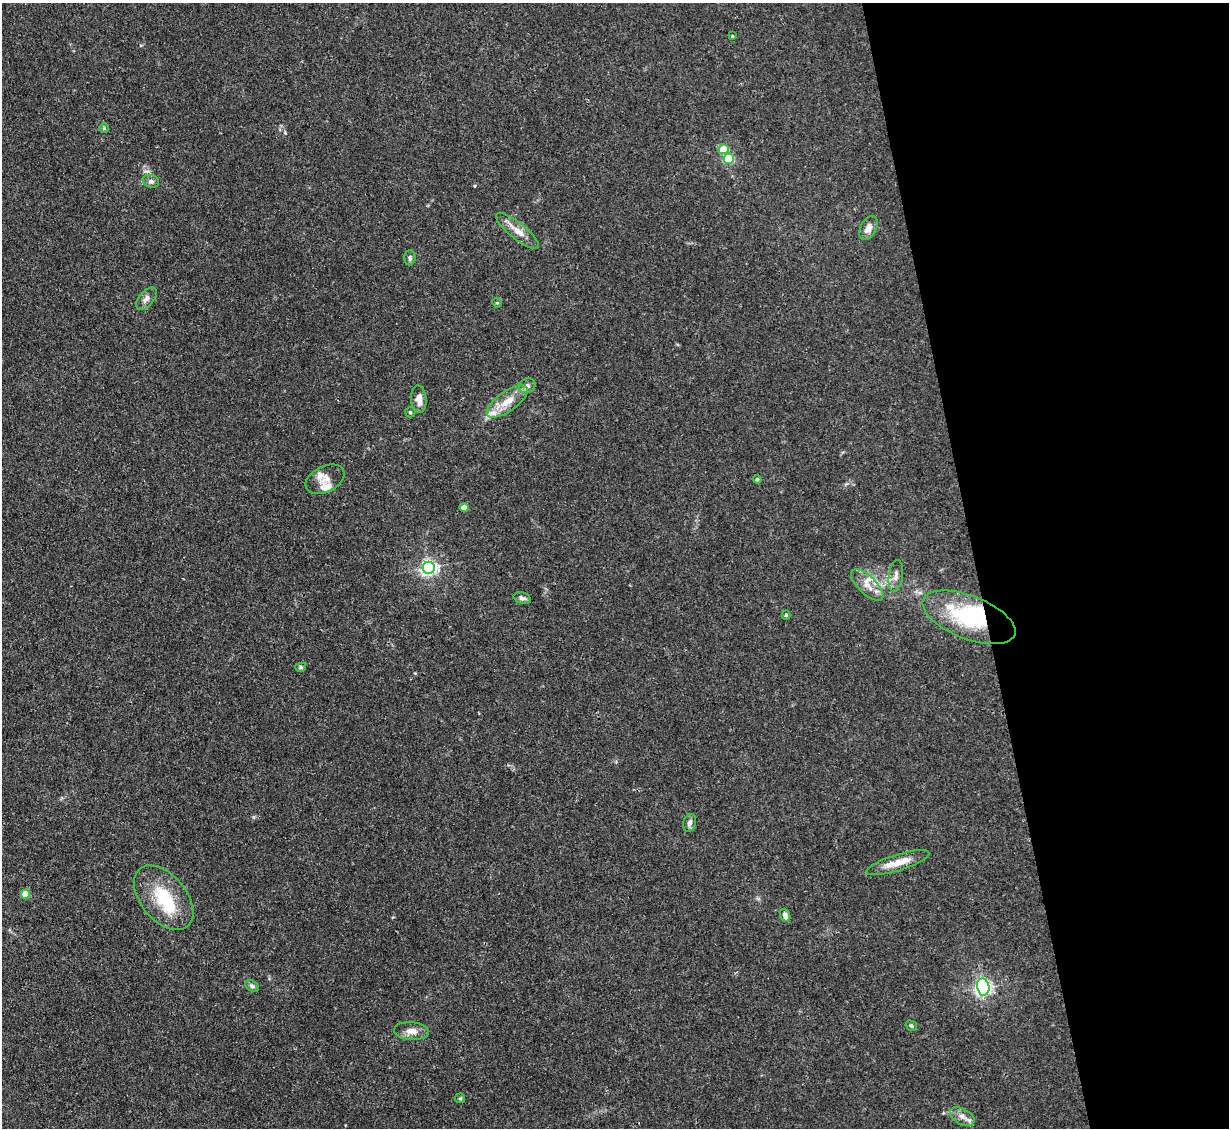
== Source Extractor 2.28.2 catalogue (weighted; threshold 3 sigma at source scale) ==
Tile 12 of 4 x 4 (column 4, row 3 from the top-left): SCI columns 3683-4909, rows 1374-2499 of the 4909 x 4883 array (HDU 1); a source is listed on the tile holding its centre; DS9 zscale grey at full resolution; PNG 1231 x 1130 px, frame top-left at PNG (2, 3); each listed source drawn as its Kron ellipse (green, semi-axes under 4 px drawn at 4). Shown black and unused: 21% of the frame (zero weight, under 3 of 4 exposures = <1% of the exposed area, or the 3 px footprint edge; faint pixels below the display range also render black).
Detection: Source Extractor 2.28.2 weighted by HDU 2 'WHT'; one run over the whole footprint, this tile lists its part. Background 0.0346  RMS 0.003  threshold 0.0135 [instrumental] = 3 sigma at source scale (4.5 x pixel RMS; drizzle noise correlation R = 1.50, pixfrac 1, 0.05/0.05 arcsec/px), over >= 5 px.
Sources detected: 43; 1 inside a brighter object's white glare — neither listed nor drawn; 7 inside a brighter listed object's ellipse — not listed separately; the other 35 listed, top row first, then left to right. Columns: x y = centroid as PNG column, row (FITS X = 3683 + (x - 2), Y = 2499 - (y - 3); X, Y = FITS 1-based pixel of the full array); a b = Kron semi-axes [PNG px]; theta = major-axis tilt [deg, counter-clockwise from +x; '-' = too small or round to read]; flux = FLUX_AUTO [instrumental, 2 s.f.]
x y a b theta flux
732 36 4 4 - 0.25
104 128 5 4 - 0.36
723 149 5 5 - 7.6
729 159 5 5 - 22
151 181 8 6 -17 0.91
868 228 13 8 62 2.3
517 231 26 8 -39 4
410 258 7 5 86 0.68
146 299 13 7 50 1.5
497 303 5 4 - 0.32
527 386 8 7 - 0.92
419 399 14 7 -84 2.5
507 401 24 10 35 5.2
410 412 5 5 - 0.44
325 479 21 12 26 3.1
757 479 4 4 - 0.55
464 507 4 4 - 3.6
429 568 6 6 - 95
896 576 16 7 81 1.7
867 585 21 9 -44 3.3
522 598 9 5 -17 0.89
786 615 4 3 - 0.52
969 617 49 21 -21 25
301 667 5 4 - 0.49
690 823 9 6 74 1.2
898 863 33 8 17 5
25 894 4 4 - 7.2
164 898 37 22 -50 15
785 915 7 5 -68 1.6
252 986 7 5 -36 0.69
983 987 8 6 -79 100
911 1026 6 5 - 0.62
411 1031 17 9 -5 2.7
460 1098 5 5 - 0.37
962 1117 13 7 -28 2
Overlapping masked pixels (flux is a lower limit): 2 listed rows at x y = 969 617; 983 987